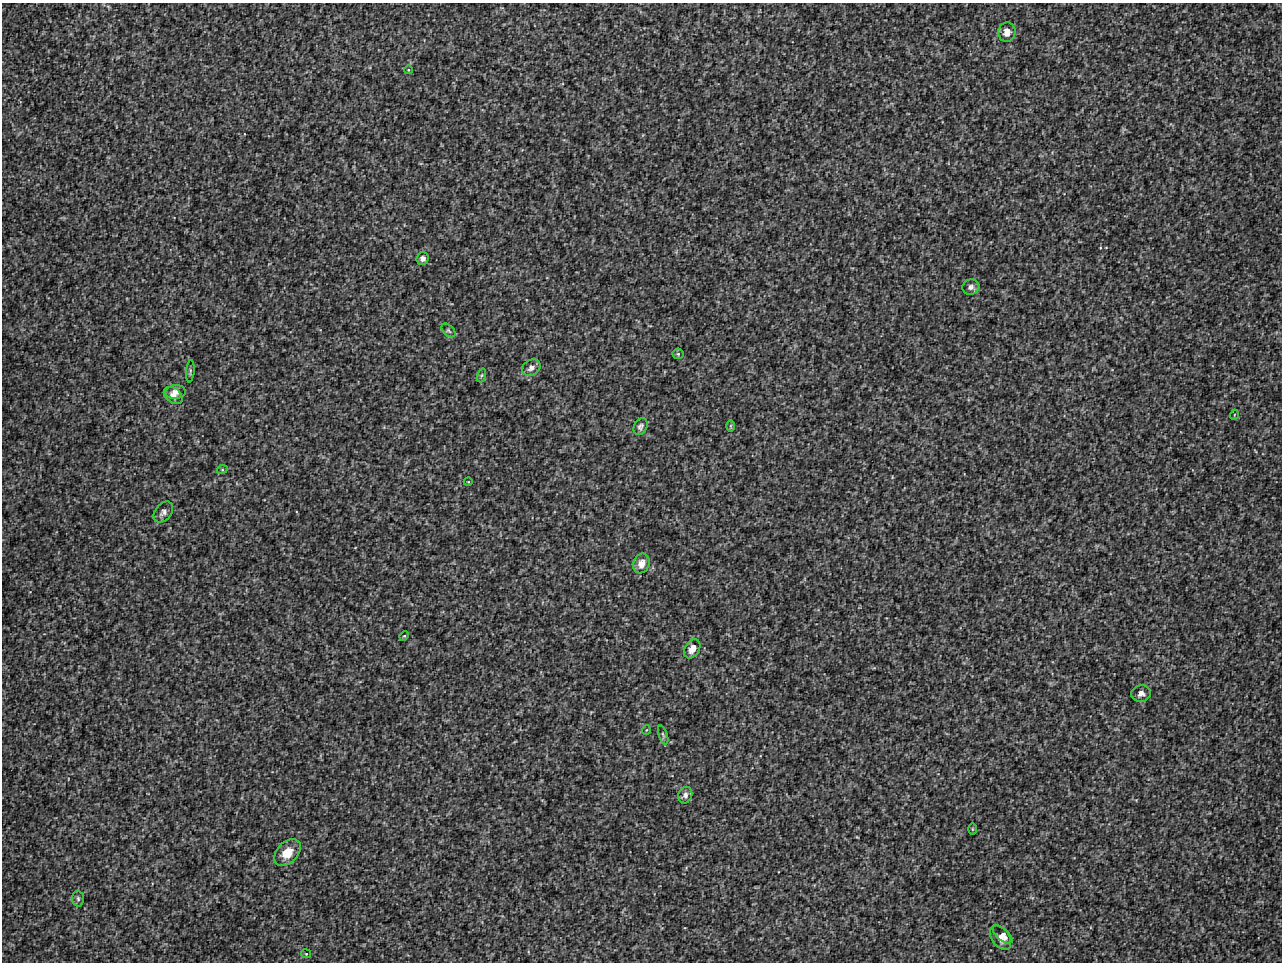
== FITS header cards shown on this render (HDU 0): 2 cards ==
NAXIS1  =                 1280 / image width
NAXIS2  =                  960 / image height

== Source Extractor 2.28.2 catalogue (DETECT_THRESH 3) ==
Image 1280 x 960 px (HDU 0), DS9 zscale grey, 1 PNG px = 1 image px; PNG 1284 x 964 px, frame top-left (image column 1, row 960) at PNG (2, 3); each listed source drawn as its Kron ellipse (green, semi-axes under 4 px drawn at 4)
Background 18.9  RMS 8.4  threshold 25.1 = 3 sigma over >= 5 px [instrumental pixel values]
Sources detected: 30; all 30 listed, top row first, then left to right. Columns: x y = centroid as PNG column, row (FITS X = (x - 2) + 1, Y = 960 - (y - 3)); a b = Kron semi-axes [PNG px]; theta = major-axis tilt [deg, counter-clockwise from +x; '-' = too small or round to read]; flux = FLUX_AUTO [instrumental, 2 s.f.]
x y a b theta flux
1007 32 10 8 83 5900
408 70 4 3 - 370
423 258 6 6 - 2100
971 287 8 7 - 2100
448 330 8 5 -45 1100
678 354 5 5 - 880
531 368 10 7 32 2600
190 371 11 3 85 800
482 375 7 3 71 720
176 392 10 7 4 3500
173 395 10 7 -37 3000
1234 415 5 3 - 430
731 426 6 4 90 610
640 427 9 6 61 1600
222 470 5 3 - 540
468 482 4 3 - 390
163 512 12 8 50 2600
641 563 10 8 70 5000
404 636 5 4 - 650
692 649 10 7 60 4600
1141 694 10 8 10 2900
646 730 4 3 - 390
663 735 10 3 -70 920
685 795 8 6 67 2200
972 829 6 4 -90 570
287 853 15 10 45 11000
78 899 8 6 -87 1300
1003 934 12 6 -40 2500
1001 938 14 8 -55 4100
306 954 5 4 - 560

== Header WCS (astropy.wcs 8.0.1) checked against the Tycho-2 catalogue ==
Header WCS as astropy/WCSLIB reads it (applying the file's SIP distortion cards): RA---TAN-SIP/DEC--TAN-SIP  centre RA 17:05:04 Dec -02:09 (256.27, -2.14 deg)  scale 1.71 arcsec/px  FOV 36.6' x 27.5'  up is +170 deg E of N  parity flipped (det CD > 0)
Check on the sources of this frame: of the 30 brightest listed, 9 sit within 2.6 arcsec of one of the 16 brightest Tycho-2 stars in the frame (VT <= 12.68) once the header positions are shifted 1.10 arcsec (1.08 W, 0.20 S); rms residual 1.03 arcsec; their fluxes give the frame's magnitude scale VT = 19.94 - 2.5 log10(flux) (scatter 0.13 mag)
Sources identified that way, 9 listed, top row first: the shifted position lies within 2.6 arcsec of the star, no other Tycho-2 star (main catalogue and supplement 1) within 5.2 arcsec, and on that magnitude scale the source's flux lands within +1.5 / -3 mag of the star's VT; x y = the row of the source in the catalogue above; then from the Tycho-2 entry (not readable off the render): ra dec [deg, ICRS J2000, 3 dp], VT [Tycho-2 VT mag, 2 dp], TYC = Tycho-2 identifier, HIP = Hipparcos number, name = IAU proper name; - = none
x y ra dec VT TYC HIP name
1007 32 256.133 -2.386 10.60 5068-1510-1 - -
971 287 256.129 -2.263 11.48 5068-1435-1 - -
448 330 256.370 -2.199 12.34 5068-1559-1 - -
640 427 256.272 -2.170 11.68 5068-1350-1 - -
641 563 256.260 -2.106 10.73 5068-1636-1 - -
692 649 256.229 -2.070 10.02 5068-1254-1 - -
1141 694 256.015 -2.087 11.42 5068-1450-1 - -
685 795 256.221 -2.001 11.48 5068-1290-1 - -
287 853 256.402 -1.940 11.23 5068-1490-1 - -